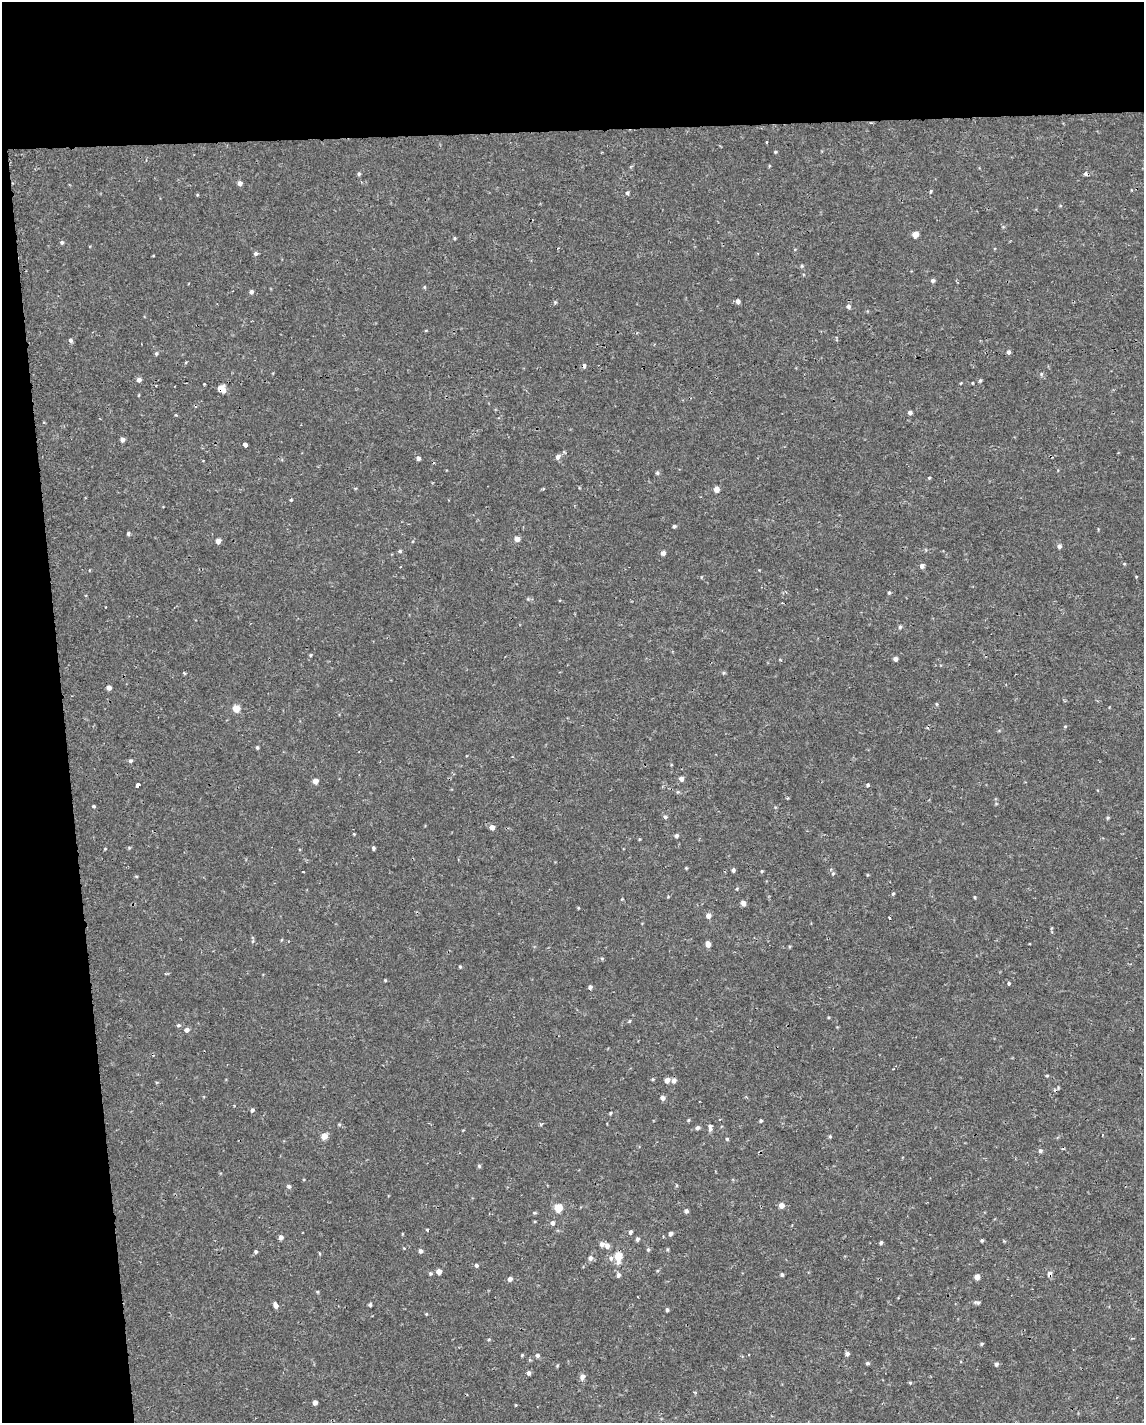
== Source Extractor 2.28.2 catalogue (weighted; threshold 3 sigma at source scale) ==
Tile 1 of 4 x 3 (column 1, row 1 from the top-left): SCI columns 1-1142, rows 2848-4268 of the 4567 x 4316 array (HDU 1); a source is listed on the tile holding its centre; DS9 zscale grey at full resolution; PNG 1146 x 1425 px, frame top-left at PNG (2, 2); no overlay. Shown black and unused: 14% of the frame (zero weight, under 2 of 3 exposures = <1% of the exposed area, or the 3 px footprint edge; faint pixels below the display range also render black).
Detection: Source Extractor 2.28.2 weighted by HDU 2 'WHT'; one run over the whole footprint, this tile lists its part. Background -3.16e-05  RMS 0.0021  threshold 0.0096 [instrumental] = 3 sigma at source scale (4.5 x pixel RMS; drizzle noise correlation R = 1.50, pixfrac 1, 0.0396/0.0396 arcsec/px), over >= 5 px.
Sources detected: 123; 2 cosmic-ray / hot-pixel residue — not listed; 1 inside a brighter listed object's ellipse — not listed separately; the other 120 listed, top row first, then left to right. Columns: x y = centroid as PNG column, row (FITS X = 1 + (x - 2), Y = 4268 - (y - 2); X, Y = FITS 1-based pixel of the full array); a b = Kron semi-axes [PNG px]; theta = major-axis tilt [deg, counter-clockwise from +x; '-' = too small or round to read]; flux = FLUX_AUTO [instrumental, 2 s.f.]
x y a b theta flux
766 142 3 2 - 0.25
775 152 4 3 - 0.18
359 174 5 4 - 0.27
240 183 5 5 - 0.71
931 191 5 3 - 0.19
627 193 5 4 - 0.33
915 234 5 4 - 1.7
454 238 5 3 - 0.21
62 242 5 4 - 0.28
255 254 5 5 - 0.39
933 280 5 4 - 0.42
251 292 5 4 - 0.45
738 301 5 4 - 0.6
848 306 5 5 - 0.49
71 340 3 3 - 1.6
1008 352 5 4 - 0.41
156 353 5 4 - 0.27
584 366 5 4 - 0.48
139 380 5 5 - 0.66
980 381 5 4 - 0.25
221 388 8 6 -31 1.7
910 412 5 4 - 0.47
122 440 5 4 - 0.65
245 445 4 4 - 2.3
558 457 6 5 - 0.68
418 458 4 4 - 0.49
657 473 5 5 - 0.27
929 478 4 3 - 0.18
716 489 5 4 - 1.3
291 500 4 3 - 0.19
674 526 4 4 - 0.32
128 533 5 4 - 0.28
517 539 5 5 - 1.1
218 541 5 5 - 0.85
1059 546 5 5 - 0.48
400 551 5 4 - 0.27
663 553 5 5 - 0.65
922 566 5 4 - 0.57
889 593 5 3 - 0.2
900 627 5 4 - 0.27
311 655 5 3 - 0.18
895 659 5 4 - 0.52
184 673 3 3 - 0.25
109 688 4 4 - 0.79
236 708 5 5 - 2.8
257 747 4 4 - 0.25
131 761 5 4 - 0.33
681 779 5 5 - 0.69
315 781 5 5 - 1.1
137 785 4 3 - 2.4
868 785 4 3 - 0.22
94 806 4 3 - 0.2
665 817 5 4 - 0.35
492 827 5 5 - 0.86
676 836 5 4 - 0.35
374 849 4 3 - 0.37
733 870 4 4 - 0.41
762 871 5 3 - 0.18
833 873 5 3 - 0.22
893 894 5 3 - 0.18
743 903 5 5 - 0.82
708 916 5 5 - 0.91
889 918 3 2 - 0.39
708 944 5 4 - 1.2
460 966 5 3 - 0.2
385 980 5 3 - 0.18
1009 983 3 3 - 0.44
590 987 5 4 - 0.44
178 1025 5 4 - 0.25
187 1030 5 5 - 0.72
667 1080 5 5 - 1
674 1081 5 5 - 0.67
663 1098 5 5 - 0.68
252 1110 5 4 - 0.4
610 1113 5 3 - 0.17
761 1121 4 3 - 0.24
542 1124 6 2 44 0.22
697 1128 5 5 - 0.42
710 1128 9 4 -85 0.52
324 1136 6 5 - 1.5
727 1139 4 3 - 0.2
1040 1151 5 5 - 0.32
479 1166 5 4 - 0.24
289 1186 5 4 - 0.36
781 1205 5 5 - 1
558 1208 5 5 - 5.1
686 1211 5 4 - 0.46
552 1223 5 5 - 0.43
427 1230 3 3 - 0.2
630 1232 5 4 - 0.38
671 1234 4 4 - 0.5
281 1237 5 5 - 0.64
637 1239 5 5 - 0.37
982 1240 4 4 - 0.25
881 1243 5 4 - 0.3
607 1246 7 6 - 0.7
420 1251 5 4 - 0.46
256 1252 4 4 - 0.31
618 1257 7 5 88 4.4
590 1258 6 5 - 0.6
611 1258 6 5 - 0.52
476 1265 3 3 - 0.59
439 1271 5 5 - 0.94
782 1274 5 4 - 0.3
1049 1274 7 6 - 0.66
618 1275 6 5 - 0.39
977 1277 5 4 - 1
510 1279 5 5 - 0.61
978 1303 8 4 -14 0.38
276 1305 7 4 -67 0.71
370 1305 4 3 - 0.33
667 1310 5 4 - 0.28
981 1344 5 3 - 0.2
847 1354 6 5 - 0.46
537 1355 5 5 - 0.39
867 1363 5 3 - 0.25
996 1364 5 4 - 0.37
528 1373 5 5 - 0.49
582 1377 7 6 - 0.84
315 1402 4 4 - 0.68
Overlapping masked pixels (flux is a lower limit): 2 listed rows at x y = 221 388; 1049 1274